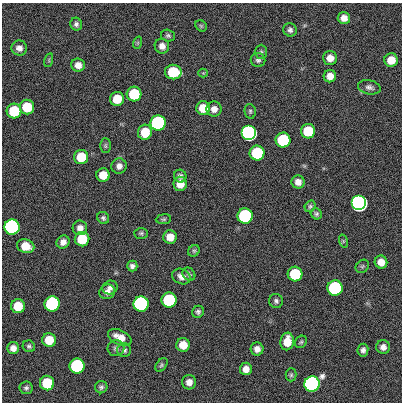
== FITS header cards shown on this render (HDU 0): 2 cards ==
NAXIS1  =                  400
NAXIS2  =                  400

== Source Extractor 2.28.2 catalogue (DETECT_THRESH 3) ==
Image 400 x 400 px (HDU 0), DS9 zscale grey, 1 PNG px = 1 image px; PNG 404 x 404 px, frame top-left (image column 1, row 400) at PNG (2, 3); each listed source drawn as its Kron ellipse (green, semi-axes under 4 px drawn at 4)
Background 0.439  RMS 33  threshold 100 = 3 sigma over >= 5 px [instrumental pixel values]
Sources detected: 89; all 89 listed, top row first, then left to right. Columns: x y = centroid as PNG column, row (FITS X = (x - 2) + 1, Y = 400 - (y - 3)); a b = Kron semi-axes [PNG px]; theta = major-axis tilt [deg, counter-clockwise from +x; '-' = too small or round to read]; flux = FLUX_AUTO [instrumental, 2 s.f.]
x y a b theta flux
344 18 6 6 - 1.6e+04
76 24 6 5 - 6.2e+03
201 26 6 5 - 3.7e+03
290 30 7 6 - 6.6e+03
168 36 7 5 -16 4.6e+03
137 43 6 4 71 2.9e+03
162 46 7 7 - 1.4e+04
19 48 8 7 - 1.3e+04
261 52 7 6 - 4.6e+03
330 58 7 7 - 1.8e+04
49 60 7 4 73 3.4e+03
258 60 7 7 - 6.1e+03
391 60 7 6 - 3.2e+04
78 65 7 6 - 1.5e+04
173 72 8 7 - 1.2e+05
203 73 4 4 - 2.2e+03
330 76 6 6 - 1.9e+04
369 87 11 7 -12 9.0e+03
134 94 7 7 - 1.2e+05
117 99 7 7 - 4.7e+04
27 107 7 7 - 7.3e+04
203 108 7 6 - 3.8e+04
214 109 7 7 - 1.4e+04
14 111 7 7 - 1.2e+05
250 111 7 5 -77 4.3e+03
158 123 7 7 - 1.0e+06
308 131 7 7 - 9.1e+04
145 132 7 7 - 5.0e+04
249 133 7 7 - 3.5e+06
283 140 7 7 - 2.1e+05
105 146 7 5 -89 3.9e+03
257 153 7 7 - 1.8e+05
81 157 7 7 - 5.8e+04
119 166 8 7 - 1.2e+04
103 175 7 6 - 3.5e+04
180 176 6 6 - 7.2e+03
298 182 6 6 - 1.5e+04
180 184 7 6 - 2.4e+04
359 203 7 7 - 1.1e+07
310 206 6 5 - 4.3e+03
316 214 6 5 - 4.6e+03
245 216 7 7 - 5.4e+05
103 218 6 5 - 5.3e+03
163 219 8 5 6 3.8e+03
12 227 7 7 - 2.9e+06
80 228 7 7 - 1.3e+04
141 233 7 5 -1 4.3e+03
170 237 7 6 - 2.7e+04
82 239 7 7 - 7.8e+04
343 241 7 4 -72 3.3e+03
63 242 7 6 - 1.3e+04
26 246 9 6 -20 3.8e+04
194 251 6 5 - 4.0e+03
381 262 6 6 - 2.1e+04
132 266 5 5 - 7.4e+03
362 266 7 6 - 4.0e+03
189 274 7 6 - 4.9e+03
295 274 7 7 - 1.4e+05
181 277 9 7 -25 1.3e+04
110 288 7 6 - 9.7e+03
335 288 7 7 - 5.7e+05
107 292 8 7 - 1.1e+04
169 300 7 7 - 3.1e+05
276 301 7 7 - 5.9e+03
52 304 8 7 - 6.1e+05
141 304 7 7 - 2.1e+06
18 306 7 7 - 5.0e+04
198 312 6 5 - 5.4e+03
120 337 12 7 -26 2.4e+04
49 340 7 7 - 4.8e+04
287 341 9 6 81 3.4e+04
301 342 7 5 50 4.0e+03
183 345 7 7 - 2.9e+04
29 346 6 5 - 4.7e+03
383 347 7 7 - 1.2e+04
13 348 6 6 - 1.3e+04
116 348 8 8 - 7.2e+03
257 349 6 6 - 1.3e+04
124 350 7 7 - 6.3e+03
363 350 6 5 - 7.8e+03
161 365 8 5 55 4.2e+03
77 366 7 7 - 5.2e+05
246 369 6 6 - 1.6e+04
291 375 6 5 - 4.1e+03
189 382 7 7 - 1.6e+04
47 383 7 7 - 9.9e+04
312 384 8 7 - 5.5e+06
101 387 6 6 - 4.9e+03
26 388 7 6 - 5.5e+03